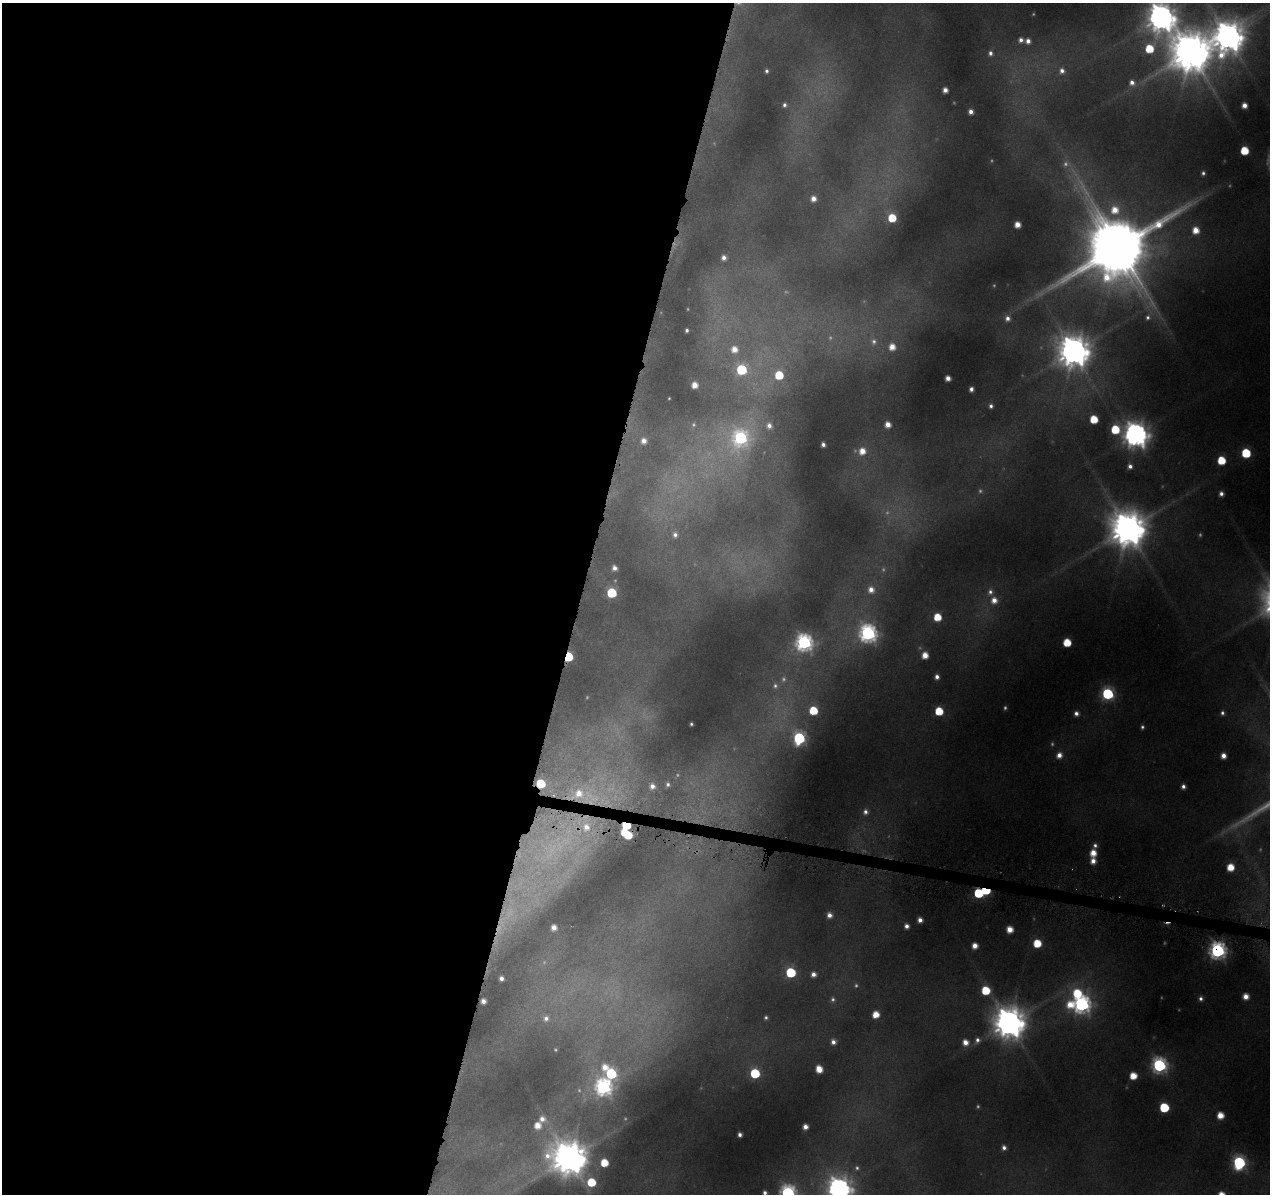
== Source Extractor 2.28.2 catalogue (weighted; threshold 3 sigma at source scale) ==
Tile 5 of 4 x 4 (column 1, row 2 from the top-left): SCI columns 1-1268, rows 2617-3808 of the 5091 x 5324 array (HDU 1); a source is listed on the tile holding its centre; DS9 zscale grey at full resolution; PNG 1272 x 1196 px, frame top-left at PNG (2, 3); no overlay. Shown black and unused: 46% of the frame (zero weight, under 4 of 8 exposures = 2% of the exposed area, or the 3 px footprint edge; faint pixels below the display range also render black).
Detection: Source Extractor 2.28.2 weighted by HDU 2 'WHT'; one run over the whole footprint, this tile lists its part. Background 0.093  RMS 0.0096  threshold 0.0392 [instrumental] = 3 sigma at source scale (4.09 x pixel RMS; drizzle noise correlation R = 1.36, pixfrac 0.8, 0.0396/0.0396 arcsec/px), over >= 5 px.
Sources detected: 167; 33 too faint to see at this stretch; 1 inside a brighter object's white glare — not listed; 2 inside a brighter listed object's ellipse — not listed separately; the other 131 listed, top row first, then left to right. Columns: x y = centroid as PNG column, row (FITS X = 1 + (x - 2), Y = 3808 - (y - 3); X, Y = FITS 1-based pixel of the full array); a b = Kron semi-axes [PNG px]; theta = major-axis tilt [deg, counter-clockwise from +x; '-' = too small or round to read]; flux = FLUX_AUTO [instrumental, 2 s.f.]
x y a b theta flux
1161 17 19 11 73 1500
1228 37 12 12 - 2000
1021 40 5 5 - 4.9
1028 41 5 5 - 6.3
1191 52 13 13 - 4100
990 53 6 6 - 3.7
767 71 4 3 - 2
1062 71 8 8 - 6.7
1132 82 7 6 - 6.4
945 90 5 4 - 6.7
784 105 4 3 - 2.4
1244 105 5 5 - 8.2
971 112 4 4 - 5.7
1244 151 6 6 - 34
1203 173 4 4 - 2.3
813 199 5 5 - 7.7
1115 210 10 9 - 18
892 218 6 5 - 33
1017 224 5 5 - 12
1196 230 6 6 - 15
1119 247 22 18 60 7900
724 258 6 6 - 5.9
1148 317 8 7 - 3.7
1007 318 7 6 - 5.1
687 330 4 3 - 2.3
874 342 10 8 80 5.3
892 347 7 7 - 14
734 349 8 8 - 12
1074 351 11 10 - 2000
742 370 6 6 - 90
779 375 6 6 - 37
948 378 5 5 - 8.1
694 385 5 5 - 11
971 389 5 4 - 4.5
991 406 4 4 - 3.1
1094 419 6 5 - 30
888 424 5 5 - 10
769 426 8 7 - 7.1
1115 429 7 6 - 38
1136 435 9 9 - 1100
741 438 10 9 - 200
644 441 6 6 - 7.8
823 444 4 4 - 4.4
862 451 7 7 - 14
1246 453 6 6 - 53
1221 460 6 6 - 33
1130 466 5 5 - 4.5
1221 494 5 5 - 4.7
1128 529 12 11 - 2900
675 535 7 6 - 5.1
614 568 5 5 - 5.5
871 590 7 6 - 7.7
990 592 9 7 73 4.9
612 593 6 6 - 79
994 600 8 7 - 10
937 617 6 5 - 27
868 633 8 7 - 410
804 642 8 7 - 360
1067 642 6 5 - 31
925 655 5 5 - 14
568 657 6 5 - 69
937 677 5 4 - 4.9
1108 694 7 6 - 150
813 710 6 5 - 38
939 711 6 5 - 35
1076 713 5 5 - 4.9
1222 713 6 5 - 2.7
691 724 3 3 - 1.4
799 738 7 6 - 150
1059 755 6 6 - 8.2
1223 756 5 4 - 8.3
541 783 6 5 - 45
668 784 6 6 - 3
652 786 7 6 - 6.9
1183 786 4 4 - 4
579 793 11 10 - 16
865 812 7 6 - 4.5
626 825 6 5 - 56
586 827 10 9 - 13
628 835 5 5 - 31
1095 845 6 6 - 3.5
1093 853 6 5 - 15
1093 861 6 5 - 8.8
1230 867 5 5 - 23
978 893 8 8 - 65
829 915 6 5 - 6.8
920 920 5 4 - 6.2
906 926 5 4 - 5.1
554 928 5 5 - 8.7
1010 929 5 5 - 14
1037 943 6 6 - 30
975 946 5 5 - 10
1217 951 7 7 - 350
791 972 6 6 - 72
813 974 5 5 - 6.2
501 978 4 4 - 4.8
986 990 6 6 - 38
1077 993 10 8 -1 40
1246 996 5 5 - 11
1201 999 6 5 - 3.4
483 1001 5 4 - 7.2
1081 1004 8 8 - 410
1070 1005 12 10 -88 23
876 1015 6 5 - 17
766 1017 6 5 - 2.5
546 1018 8 8 - 6.7
1009 1023 10 10 - 2200
977 1040 8 7 - 4.8
833 1042 5 5 - 5.4
965 1042 7 6 - 10
1159 1065 7 7 - 260
605 1067 8 7 - 12
819 1069 6 5 - 16
755 1073 6 6 - 69
611 1074 7 7 - 110
1133 1076 5 5 - 20
603 1087 8 7 - 350
1164 1107 6 6 - 60
1220 1115 5 5 - 16
542 1119 8 7 - 7.6
537 1125 6 6 - 13
805 1127 5 4 - 7.4
740 1135 4 4 - 4
1004 1148 5 4 - 4.2
569 1158 11 11 - 2700
604 1163 6 6 - 26
1239 1163 8 6 85 180
591 1182 7 6 - 42
839 1189 9 9 - 1000
765 1193 4 4 - 3.5
788 1193 7 7 - 280
Overlapping masked pixels (flux is a lower limit): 6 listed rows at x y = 568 657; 541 783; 626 825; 628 835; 978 893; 1217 951
Isophote crosses this tile's border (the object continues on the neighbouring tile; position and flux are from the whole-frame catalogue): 4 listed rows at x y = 1161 17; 839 1189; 765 1193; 788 1193